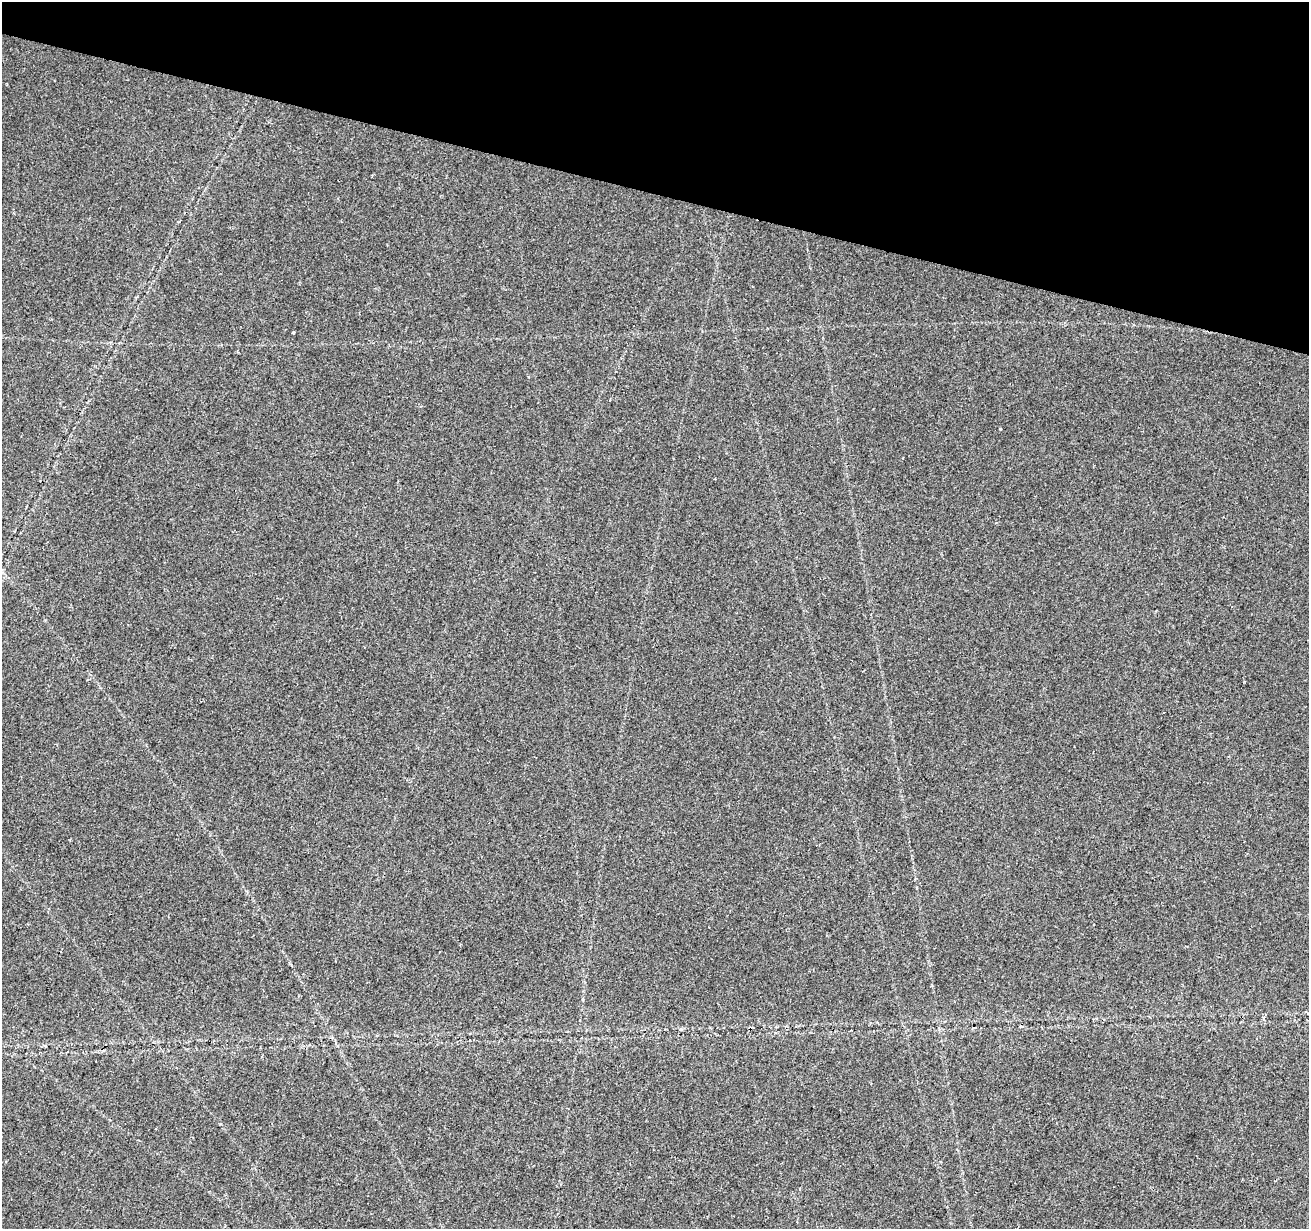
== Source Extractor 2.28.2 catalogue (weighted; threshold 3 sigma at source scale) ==
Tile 2 of 4 x 4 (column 2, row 1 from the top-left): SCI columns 1316-2622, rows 3967-5193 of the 5255 x 5425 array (HDU 1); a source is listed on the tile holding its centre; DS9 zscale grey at full resolution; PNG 1311 x 1231 px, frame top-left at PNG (2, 2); no overlay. Shown black and unused: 16% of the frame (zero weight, under 2 of 3 exposures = <1% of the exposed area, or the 3 px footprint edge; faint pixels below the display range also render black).
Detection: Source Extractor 2.28.2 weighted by HDU 2 'WHT'; one run over the whole footprint, this tile lists its part. Background 0.0227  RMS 0.0036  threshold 0.0163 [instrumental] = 3 sigma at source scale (4.5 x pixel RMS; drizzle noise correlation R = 1.50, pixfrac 1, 0.0396/0.0396 arcsec/px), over >= 5 px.
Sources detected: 3; all 3 listed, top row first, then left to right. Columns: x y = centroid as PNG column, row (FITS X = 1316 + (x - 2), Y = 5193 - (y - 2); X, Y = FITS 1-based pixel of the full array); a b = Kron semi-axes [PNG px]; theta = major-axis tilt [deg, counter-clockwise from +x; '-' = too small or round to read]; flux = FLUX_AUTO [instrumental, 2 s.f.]
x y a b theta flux
293 333 3 3 - 0.6
1000 429 3 2 - 0.46
1264 1017 5 4 - 0.8